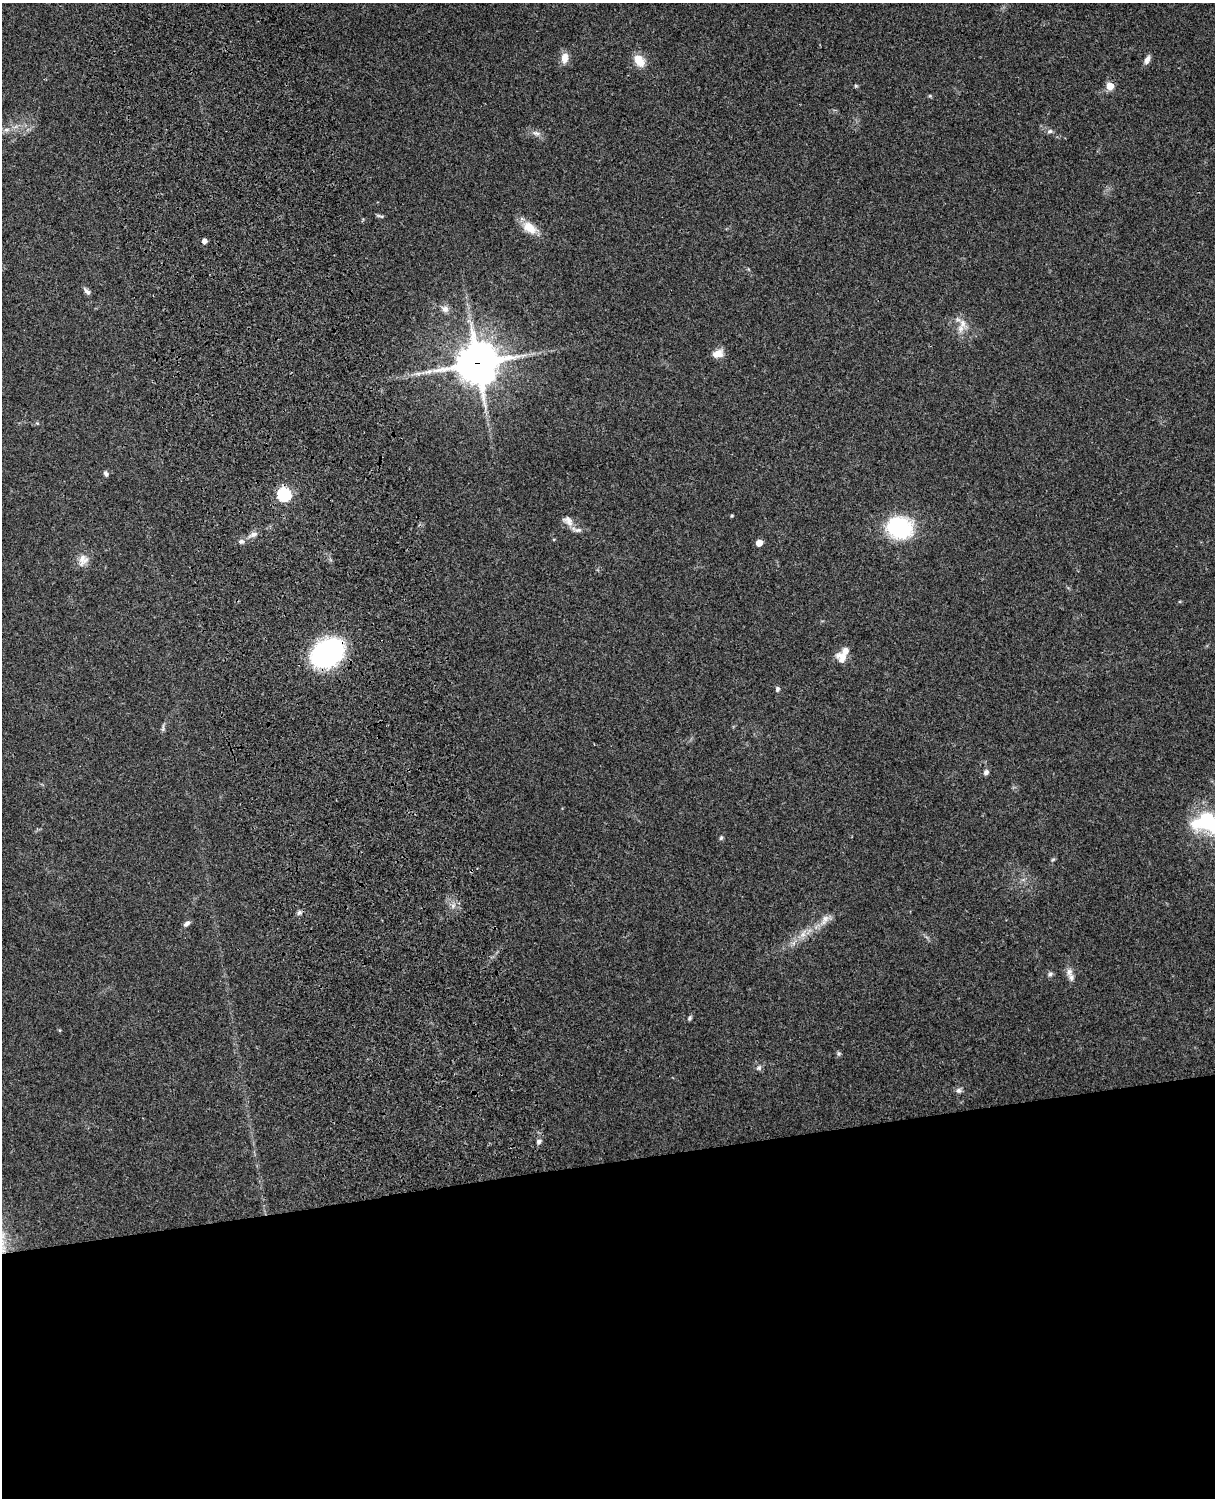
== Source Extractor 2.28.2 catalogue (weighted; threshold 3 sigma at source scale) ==
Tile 11 of 4 x 3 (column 3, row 3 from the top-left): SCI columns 2543-3755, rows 165-1660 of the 5088 x 4928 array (HDU 1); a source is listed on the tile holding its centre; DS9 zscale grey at full resolution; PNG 1217 x 1500 px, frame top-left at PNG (2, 3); no overlay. Shown black and unused: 23% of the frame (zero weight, under 3 of 4 exposures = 6% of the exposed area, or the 3 px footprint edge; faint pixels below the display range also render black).
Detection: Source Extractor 2.28.2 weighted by HDU 2 'WHT'; one run over the whole footprint, this tile lists its part. Background 0.24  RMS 0.0087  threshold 0.0389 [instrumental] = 3 sigma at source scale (4.5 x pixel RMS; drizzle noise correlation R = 1.50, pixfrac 1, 0.05/0.05 arcsec/px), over >= 5 px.
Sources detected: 49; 3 inside a brighter listed object's ellipse — not listed separately; the other 46 listed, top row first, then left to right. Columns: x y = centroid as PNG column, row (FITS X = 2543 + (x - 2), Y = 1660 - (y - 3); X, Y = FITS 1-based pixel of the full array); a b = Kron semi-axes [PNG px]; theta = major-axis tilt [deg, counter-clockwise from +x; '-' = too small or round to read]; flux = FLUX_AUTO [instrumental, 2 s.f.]
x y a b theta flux
565 58 15 9 83 6.8
1147 60 12 6 63 3.9
639 61 17 11 -53 11
856 86 6 3 -19 1
1110 86 5 5 - 19
930 96 5 5 - 1.1
6 129 9 4 1 2.6
1050 131 8 6 15 2.1
536 133 11 5 -17 3.4
382 216 7 4 -9 1.3
529 228 21 12 -37 14
204 241 5 4 - 4.6
87 292 10 5 -44 2.8
445 309 9 8 - 4.5
963 323 14 9 -84 8.1
718 354 13 9 18 7.5
478 363 14 14 - 2200
428 372 14 6 16 5.4
106 474 7 5 -57 2.2
284 494 6 6 - 120
732 516 5 3 - 0.83
568 521 17 10 -41 6.6
899 528 32 26 -17 59
254 534 10 7 23 3.9
241 541 8 6 2 2.5
759 543 5 5 - 8.6
83 560 17 13 67 7.7
327 653 23 18 34 180
842 656 15 13 -15 9.2
777 689 7 5 -81 1.8
163 728 11 3 81 1.8
986 772 7 6 - 2.6
1208 823 33 20 -18 67
721 838 6 5 - 1.4
1053 859 6 4 20 1
299 913 7 5 61 2.1
825 919 17 8 62 6.8
187 923 10 5 43 2.8
803 934 10 6 63 4.7
1069 972 12 9 -85 4.7
1050 974 7 5 18 1.8
690 1018 7 5 44 1.5
838 1054 6 4 -90 1.5
759 1068 8 6 54 2.2
959 1090 8 7 - 2.6
539 1142 7 5 48 2.2
Overlapping masked pixels (flux is a lower limit): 2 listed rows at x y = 478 363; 327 653
Isophote crosses this tile's border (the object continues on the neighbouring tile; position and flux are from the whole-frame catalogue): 1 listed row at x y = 1208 823